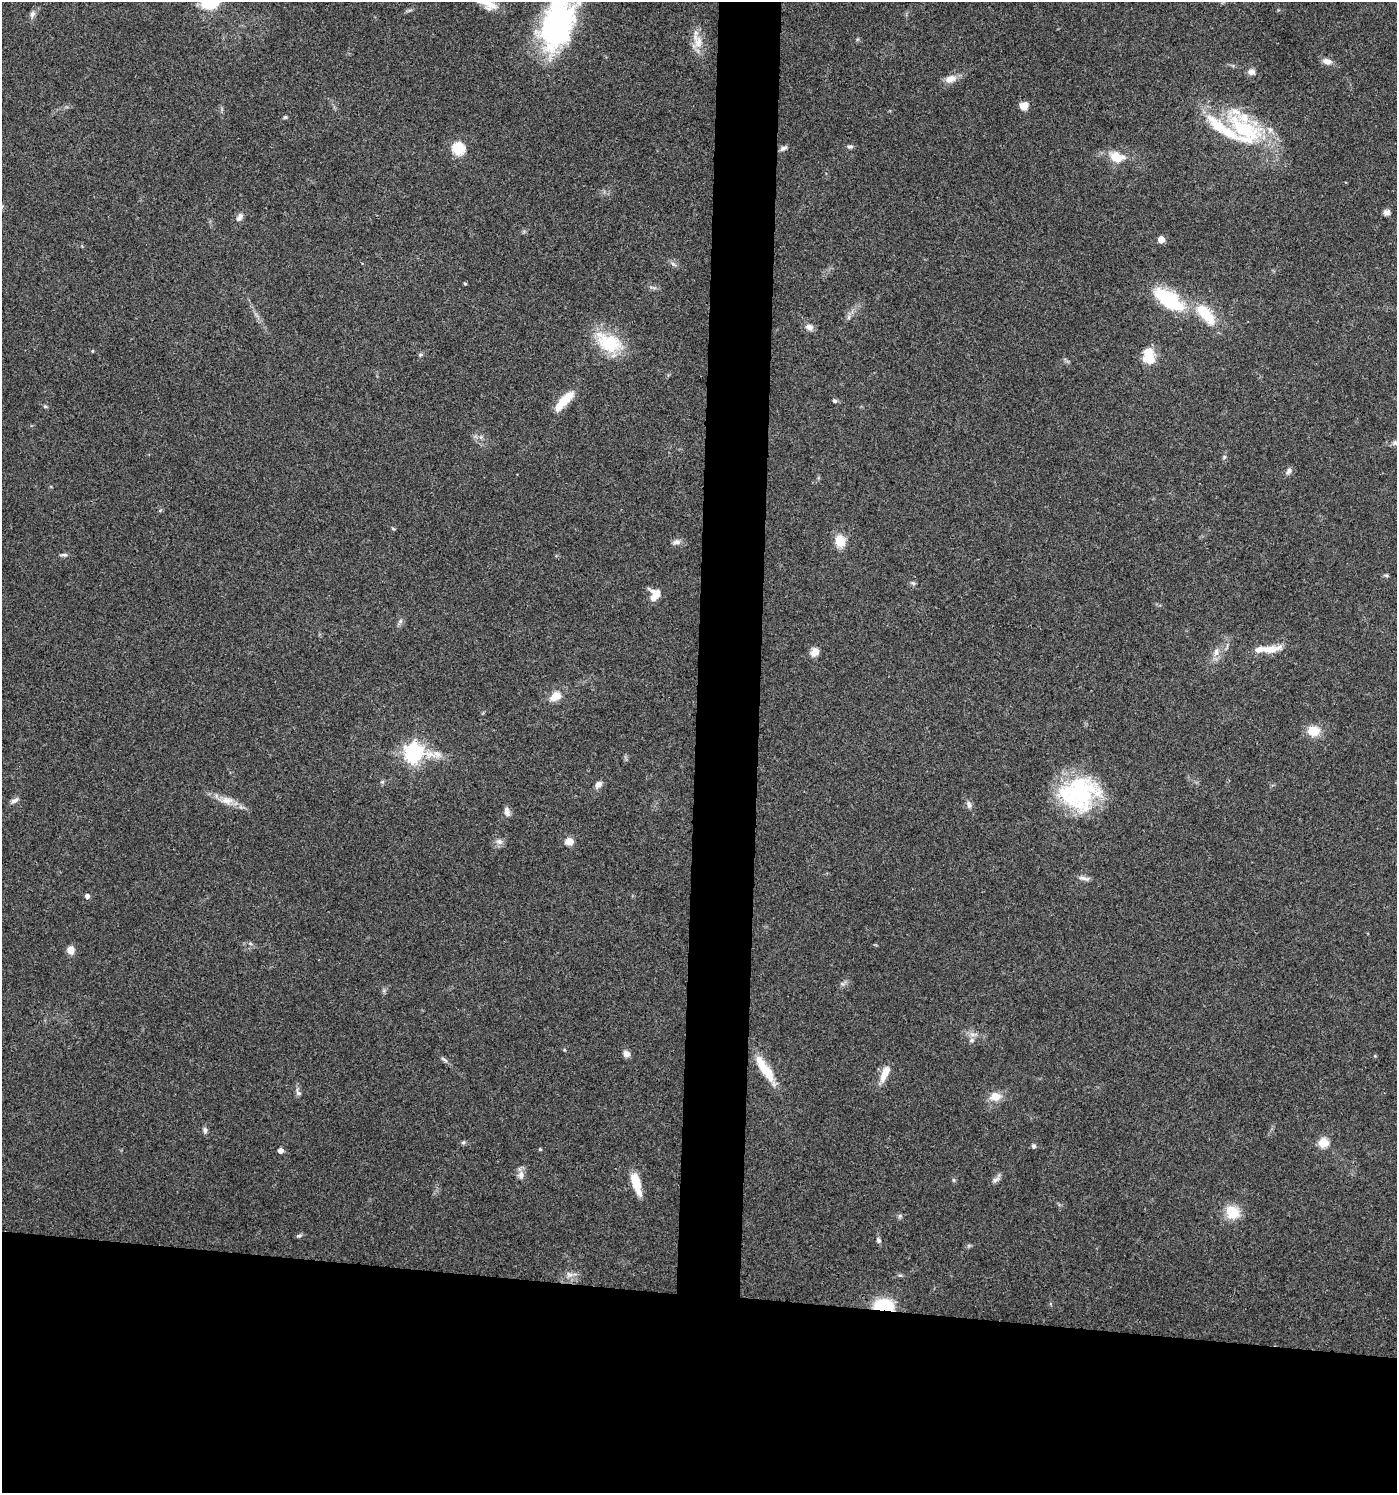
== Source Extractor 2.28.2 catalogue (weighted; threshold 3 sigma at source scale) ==
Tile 8 of 3 x 3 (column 2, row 3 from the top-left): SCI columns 1499-2893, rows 5-1495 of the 4500 x 4479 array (HDU 1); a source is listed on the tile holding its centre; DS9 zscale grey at full resolution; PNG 1399 x 1495 px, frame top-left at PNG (2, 2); no overlay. Shown black and unused: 17% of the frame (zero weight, under 3 of 4 exposures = <1% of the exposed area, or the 3 px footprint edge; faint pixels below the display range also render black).
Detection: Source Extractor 2.28.2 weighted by HDU 2 'WHT'; one run over the whole footprint, this tile lists its part. Background 0.0804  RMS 0.0056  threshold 0.0252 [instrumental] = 3 sigma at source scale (4.5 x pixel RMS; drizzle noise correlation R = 1.50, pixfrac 1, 0.05/0.05 arcsec/px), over >= 5 px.
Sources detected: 91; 7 inside a brighter listed object's ellipse — not listed separately; the other 84 listed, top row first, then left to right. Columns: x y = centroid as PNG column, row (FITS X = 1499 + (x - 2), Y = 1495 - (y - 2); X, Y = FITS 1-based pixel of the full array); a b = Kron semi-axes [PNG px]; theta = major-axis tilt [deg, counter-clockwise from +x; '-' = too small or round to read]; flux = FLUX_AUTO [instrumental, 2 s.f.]
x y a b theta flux
210 2 20 16 7 21
32 14 10 6 74 2.1
556 26 56 31 66 120
698 41 24 15 -83 8.6
1327 61 13 8 -12 3.3
1251 72 9 7 1 2.7
951 79 17 10 14 5
1024 106 10 9 - 4.5
285 117 5 4 - 0.88
1245 131 57 30 -34 57
850 146 7 6 - 1.3
783 148 9 5 28 1.6
458 149 6 6 - 55
1116 157 13 9 -13 12
1386 212 8 7 - 2
240 217 12 7 58 2.6
1161 239 5 5 - 8
673 264 10 4 -34 1.4
465 283 4 3 - 0.65
653 287 11 3 -15 1.2
1168 300 36 16 -34 40
1206 314 32 12 -49 20
849 317 7 4 71 1.2
809 327 9 7 -30 3.2
609 343 36 21 -27 27
92 351 5 3 - 0.48
420 355 6 4 47 0.85
1148 356 17 12 -86 14
834 401 6 5 - 1.2
563 402 26 10 47 11
45 406 5 5 - 0.84
1224 457 6 4 48 0.85
1289 471 9 7 60 2.1
393 529 6 4 -4 0.67
840 541 13 10 -74 9.7
677 542 11 7 -1 2.5
64 555 10 4 -1 1.4
1386 575 6 5 - 0.86
913 583 6 5 - 0.99
653 598 19 10 -77 5.6
400 622 11 5 58 1.6
1270 649 27 9 10 9.2
815 652 10 8 53 4.4
1216 652 11 7 89 3.4
555 696 16 11 31 7
1314 731 16 13 1 8.4
413 753 8 7 - 300
382 782 6 4 18 0.77
598 784 9 7 44 2.8
1079 793 45 37 11 62
14 800 12 6 31 2
227 800 18 10 -2 5.9
969 805 10 7 -74 2.2
507 812 12 7 -77 2.5
499 841 9 8 - 2.5
569 841 8 6 4 5.9
1084 878 17 5 -12 2.3
87 896 5 5 - 2.1
250 943 6 4 -20 0.85
71 950 8 8 - 4.6
973 1034 13 5 3 2.8
972 1040 6 6 - 1.5
626 1054 8 6 -42 3.2
444 1060 12 4 -38 1.5
765 1070 39 10 -57 16
885 1073 22 8 68 7.3
298 1092 10 6 -59 2
995 1096 15 11 2 6.8
205 1130 10 5 -85 1.6
463 1142 6 5 - 0.91
1323 1143 6 5 - 28
1034 1146 6 6 - 1.2
540 1149 4 4 - 0.67
280 1151 5 4 - 3.5
521 1175 11 9 87 3.1
954 1180 6 4 -89 0.79
996 1180 11 6 27 2.1
636 1184 26 8 -73 11
1232 1212 15 13 -39 13
900 1216 6 6 - 1.1
298 1236 7 5 7 1
878 1240 8 6 -74 1.4
569 1274 10 7 -35 2.8
884 1305 18 10 -3 29
Overlapping masked pixels (flux is a lower limit): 1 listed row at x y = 884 1305
Isophote crosses this tile's border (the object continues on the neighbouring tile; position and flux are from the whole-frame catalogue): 2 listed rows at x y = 210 2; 556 26